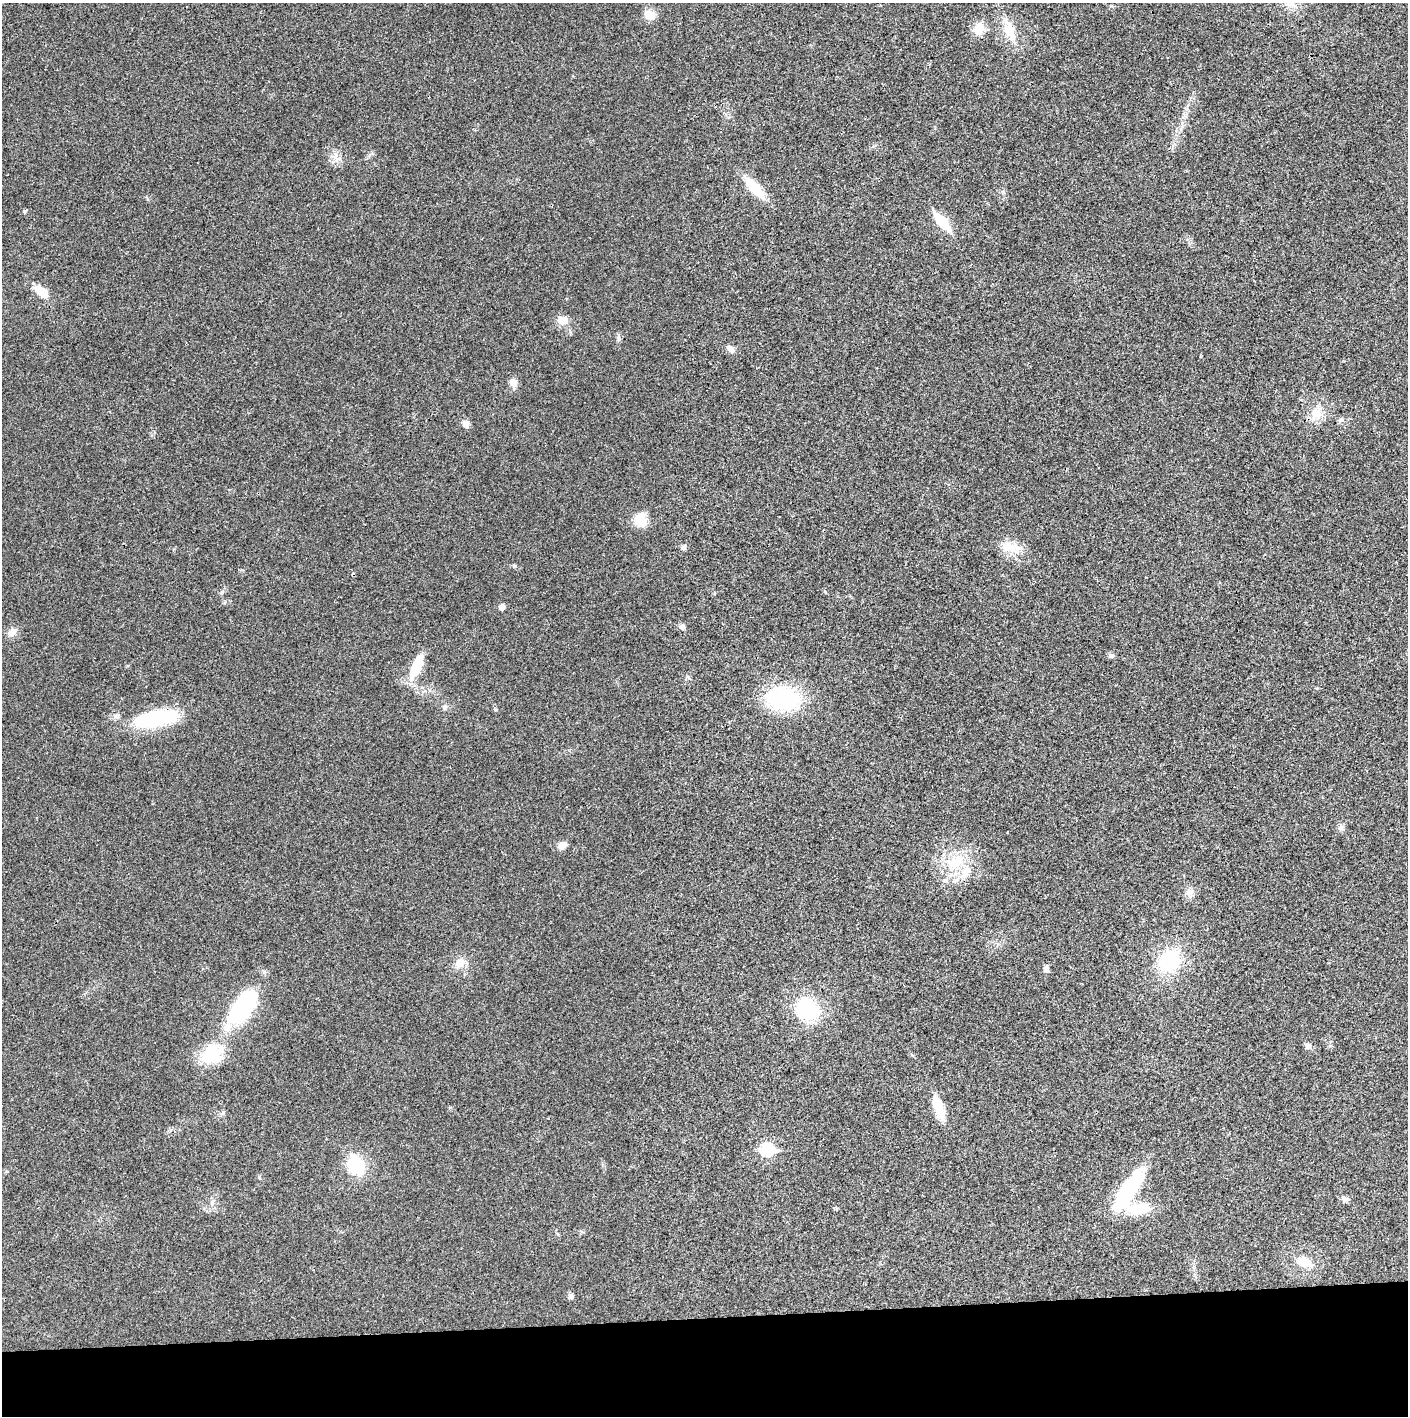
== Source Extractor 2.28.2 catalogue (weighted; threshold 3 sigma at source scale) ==
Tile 8 of 3 x 3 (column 2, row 3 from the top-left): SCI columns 1423-2828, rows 5-1418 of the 4234 x 4247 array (HDU 1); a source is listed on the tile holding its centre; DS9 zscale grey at full resolution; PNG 1410 x 1418 px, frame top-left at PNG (2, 3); no overlay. Shown black and unused: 7% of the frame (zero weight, under 3 of 4 exposures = <1% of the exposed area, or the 3 px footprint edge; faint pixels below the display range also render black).
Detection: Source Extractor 2.28.2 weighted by HDU 2 'WHT'; one run over the whole footprint, this tile lists its part. Background 0.0193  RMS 0.005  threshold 0.0224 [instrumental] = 3 sigma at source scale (4.5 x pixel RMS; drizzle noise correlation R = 1.50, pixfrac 1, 0.05/0.05 arcsec/px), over >= 5 px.
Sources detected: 49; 1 inside a brighter object's white glare — not listed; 1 inside a brighter listed object's ellipse — not listed separately; the other 47 listed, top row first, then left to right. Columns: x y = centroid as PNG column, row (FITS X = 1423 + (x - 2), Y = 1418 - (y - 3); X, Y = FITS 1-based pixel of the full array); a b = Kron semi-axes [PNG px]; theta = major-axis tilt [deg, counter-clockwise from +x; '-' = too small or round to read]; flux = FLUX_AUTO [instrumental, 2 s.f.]
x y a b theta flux
650 14 11 9 -23 6.3
979 29 17 15 53 5.9
1009 30 24 13 -72 10
336 158 16 8 -37 3.7
755 188 29 11 -46 13
24 211 5 3 - 0.55
942 222 26 9 -50 12
41 291 18 9 -43 8.1
563 320 11 9 -22 5
618 338 9 4 -81 1.1
731 349 10 7 -47 2.3
513 383 11 8 -35 2.7
1316 414 18 14 35 7
1341 420 7 5 42 1.1
465 424 9 8 - 2.7
641 520 17 13 -75 8.1
683 547 8 6 58 1.3
1010 547 28 13 -11 8.9
222 592 6 4 72 0.75
502 607 5 5 - 3.9
682 627 8 7 - 1.7
12 632 13 9 38 3.4
1111 655 8 6 -26 1.2
416 666 27 10 66 14
783 698 25 18 -9 61
444 707 8 6 78 1.3
156 718 52 16 11 39
1341 827 9 7 88 1.7
562 845 11 8 29 2.9
955 862 29 16 31 17
1190 892 11 9 48 2.8
1169 961 21 19 43 31
460 963 15 11 38 4.8
1046 969 7 6 - 1.8
243 1006 46 21 56 46
807 1010 27 23 -42 32
1308 1046 8 7 - 1.9
211 1052 31 20 50 21
938 1107 29 11 -72 9.7
223 1113 6 5 - 0.87
767 1149 7 6 - 46
356 1165 19 13 -60 25
1128 1190 55 16 57 38
1345 1199 11 6 -11 1.8
1139 1209 30 14 10 14
1304 1262 18 11 -20 8.8
571 1296 7 6 - 1.4
Unlisted compact peaks at least as high as the median listed source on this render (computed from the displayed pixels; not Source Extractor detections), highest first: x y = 514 566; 259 1177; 825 592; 495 709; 127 666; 570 332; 224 603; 450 1107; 688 677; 1317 688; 1003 192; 1186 109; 714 593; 174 549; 581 1232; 1330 1046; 1007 832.